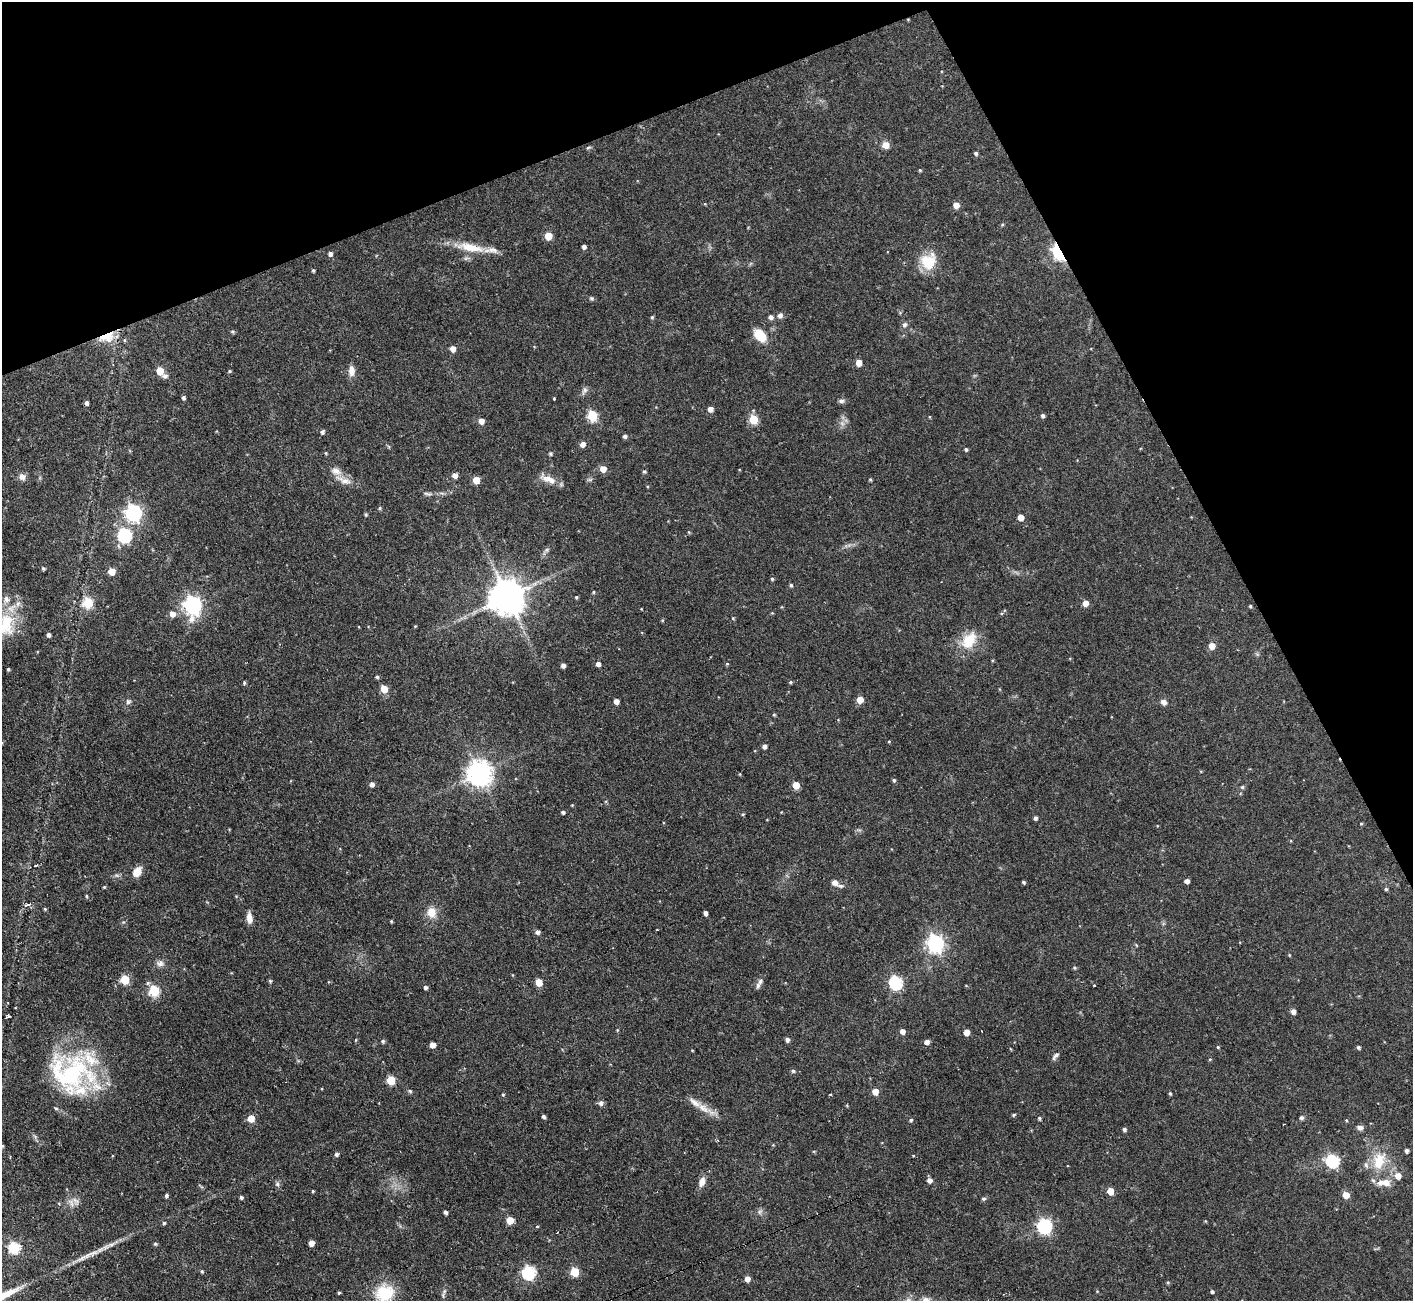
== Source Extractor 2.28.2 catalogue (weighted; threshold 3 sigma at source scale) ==
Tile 3 of 4 x 4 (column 3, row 1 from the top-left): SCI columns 2821-4231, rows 4045-5343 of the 5641 x 5624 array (HDU 1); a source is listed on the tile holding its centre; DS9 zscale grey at full resolution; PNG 1415 x 1303 px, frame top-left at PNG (2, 2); no overlay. Shown black and unused: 21% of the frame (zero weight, under 2 of 3 exposures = <1% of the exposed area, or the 3 px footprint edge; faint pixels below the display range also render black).
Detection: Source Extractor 2.28.2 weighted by HDU 2 'WHT'; one run over the whole footprint, this tile lists its part. Background 0.0722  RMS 0.0059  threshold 0.0263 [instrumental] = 3 sigma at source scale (4.5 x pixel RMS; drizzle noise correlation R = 1.50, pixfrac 1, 0.05/0.05 arcsec/px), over >= 5 px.
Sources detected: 216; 8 inside a brighter listed object's ellipse — not listed separately; the other 208 listed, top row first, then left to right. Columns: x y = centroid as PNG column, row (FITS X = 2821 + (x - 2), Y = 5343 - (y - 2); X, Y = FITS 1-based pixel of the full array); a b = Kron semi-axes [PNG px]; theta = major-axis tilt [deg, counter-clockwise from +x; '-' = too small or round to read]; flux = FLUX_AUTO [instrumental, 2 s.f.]
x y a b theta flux
886 145 6 5 - 7
588 148 7 4 22 0.79
976 153 4 4 - 1.2
920 170 4 3 - 0.64
705 204 5 3 - 0.49
956 205 5 5 - 5.2
1002 225 5 3 - 0.63
548 236 5 5 - 11
470 247 41 11 -11 14
584 247 4 4 - 1.8
1059 252 8 5 -62 130
330 254 5 5 - 1.8
466 258 7 4 18 1.2
928 261 20 19 - 16
313 270 4 3 - 0.89
591 298 6 5 - 0.99
780 315 7 7 - 2.1
652 317 5 4 - 0.8
771 317 6 5 - 2.1
905 325 8 6 59 1.8
232 332 5 5 - 0.98
760 335 16 10 -49 12
107 337 18 10 16 15
453 349 5 5 - 4.4
859 363 5 5 - 7.4
160 371 5 5 - 11
229 371 4 3 - 0.7
351 371 12 7 -89 4.4
165 376 8 6 -3 1.7
584 390 11 6 66 2.1
183 397 4 4 - 1.4
554 398 3 2 - 0.64
841 401 7 6 - 1.5
87 403 4 3 - 1.7
710 409 5 4 - 3.8
1043 415 4 4 - 1.5
592 416 6 5 - 36
930 417 5 3 - 0.44
753 419 5 5 - 25
481 421 5 5 - 4
322 432 5 5 - 1.6
625 436 5 4 - 1.5
583 444 5 5 - 3.5
966 449 4 4 - 0.98
326 453 4 4 - 0.59
551 454 5 5 - 0.78
603 469 6 5 - 6.2
644 472 5 4 - 0.84
455 475 5 5 - 3.2
22 477 9 8 - 3
549 479 23 8 -23 6.5
870 479 4 4 - 0.68
344 480 27 8 -22 5.8
476 480 5 5 - 9.7
428 494 13 5 -6 1.8
380 508 5 4 - 0.75
134 513 7 7 - 190
366 514 5 4 - 0.68
1021 517 5 4 - 6
124 535 7 6 - 92
546 550 8 5 37 1.3
43 568 4 4 - 1.1
112 571 5 5 - 11
772 579 4 4 - 0.76
791 585 4 4 - 0.92
593 592 5 3 - 0.58
507 596 10 10 - 1500
576 597 4 4 - 0.74
88 603 6 6 - 28
1085 603 5 5 - 5.3
193 605 8 7 - 240
1250 606 3 3 - 0.75
172 614 6 6 - 3.8
733 618 4 4 - 0.6
662 620 4 4 - 0.58
6 623 37 22 89 27
415 626 4 3 - 0.5
48 635 4 4 - 1.9
969 640 23 14 54 15
1212 646 5 5 - 7.1
992 660 4 3 - 0.55
598 664 4 4 - 2.8
727 664 4 4 - 0.6
563 665 4 4 - 2.5
8 669 3 3 - 0.84
377 677 5 4 - 0.9
790 682 5 4 - 0.81
244 683 5 4 - 0.85
384 689 5 5 - 12
860 700 5 5 - 8.6
616 701 4 4 - 4
128 702 7 7 - 1.4
1164 702 7 6 - 2.8
774 715 4 4 - 0.69
889 741 4 3 - 0.49
764 746 4 4 - 2.2
479 773 8 8 - 570
740 774 5 3 - 0.45
894 780 5 4 - 0.95
372 784 5 4 - 2.5
796 785 5 5 - 11
1242 787 5 5 - 0.85
572 805 3 3 - 0.45
563 812 4 4 - 1.4
743 814 4 4 - 0.64
1035 818 4 4 - 1.5
1361 824 4 3 - 0.56
35 865 5 2 - 0.69
137 872 12 8 56 5.8
1187 881 4 4 - 2.7
1023 882 3 3 - 0.99
835 883 11 8 -33 3.2
104 887 3 3 - 0.55
1386 889 4 4 - 0.85
86 896 4 4 - 0.69
27 905 9 4 13 1.8
45 909 4 4 - 0.68
432 912 13 11 -82 7.1
705 913 4 3 - 2.5
249 918 12 6 -81 4.2
391 921 4 3 - 0.67
657 930 3 2 - 0.5
537 932 5 5 - 1.8
935 943 7 7 - 190
1136 945 5 3 - 0.51
1289 955 5 3 - 0.47
160 963 11 8 -8 2.8
1074 968 5 5 - 0.82
125 979 5 5 - 24
270 981 5 5 - 0.81
539 982 5 5 - 10
896 982 6 6 - 80
758 985 10 6 73 2.1
1094 986 3 3 - 1.5
426 987 5 4 - 1.2
154 991 6 5 - 42
1293 1011 5 5 - 3
8 1016 4 3 - 1.2
617 1030 5 3 - 0.53
902 1031 5 4 - 3.4
982 1031 3 2 - 1.1
966 1032 5 4 - 5.7
356 1040 5 3 - 0.54
787 1040 4 4 - 2
383 1041 5 4 - 1
927 1042 5 4 - 2.9
433 1045 5 4 - 4.1
1218 1047 4 4 - 0.65
1358 1047 4 4 - 1.1
692 1050 4 2 - 0.43
1055 1056 12 4 47 1.6
1210 1059 4 4 - 0.59
793 1071 5 4 - 1.1
71 1074 56 43 -23 83
391 1080 5 5 - 23
410 1091 6 5 - 0.91
875 1092 5 5 - 6.6
503 1094 4 3 - 0.56
830 1094 3 3 - 1.5
1170 1094 4 3 - 0.87
601 1103 6 6 - 2.2
703 1108 38 8 -28 8
1014 1115 5 4 - 0.7
544 1117 4 4 - 1.3
251 1118 5 5 - 9.8
1039 1118 5 4 - 0.86
1302 1118 6 5 - 1.2
911 1120 5 4 - 0.9
1346 1120 4 4 - 0.63
1360 1128 8 6 -8 2.1
1124 1129 4 4 - 1.3
2 1146 5 3 - 0.57
1406 1151 4 3 - 1.4
337 1154 5 4 - 1.5
913 1155 4 3 - 0.54
1333 1161 6 6 - 72
1379 1161 27 17 72 17
1398 1176 6 6 - 5.3
929 1180 5 5 - 3
702 1182 12 7 70 4.2
1385 1182 16 8 2 7.8
277 1184 7 6 - 1.4
313 1191 3 3 - 0.62
1110 1191 5 5 - 8.3
166 1195 4 4 - 1.2
1346 1195 5 5 - 9.4
241 1197 4 4 - 1.2
984 1199 6 5 - 0.98
75 1201 15 8 -56 3.7
446 1212 4 3 - 1.6
760 1212 7 5 60 1.5
510 1220 5 5 - 12
1205 1221 4 3 - 0.49
164 1223 4 4 - 0.81
537 1226 5 3 - 0.49
1044 1226 7 6 - 120
311 1243 5 4 - 4.6
155 1244 5 4 - 0.94
14 1247 6 6 - 53
202 1271 4 4 - 0.87
574 1272 5 5 - 21
529 1273 6 6 - 81
747 1279 5 5 - 4
1168 1282 5 4 - 0.7
444 1291 10 4 77 1.5
1212 1292 4 4 - 1.2
385 1293 24 20 16 21
908 1300 12 6 54 2.7
Overlapping masked pixels (flux is a lower limit): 2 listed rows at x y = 1059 252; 107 337
Isophote crosses this tile's border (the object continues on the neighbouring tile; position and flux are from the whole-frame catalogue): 3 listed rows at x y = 6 623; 385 1293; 908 1300